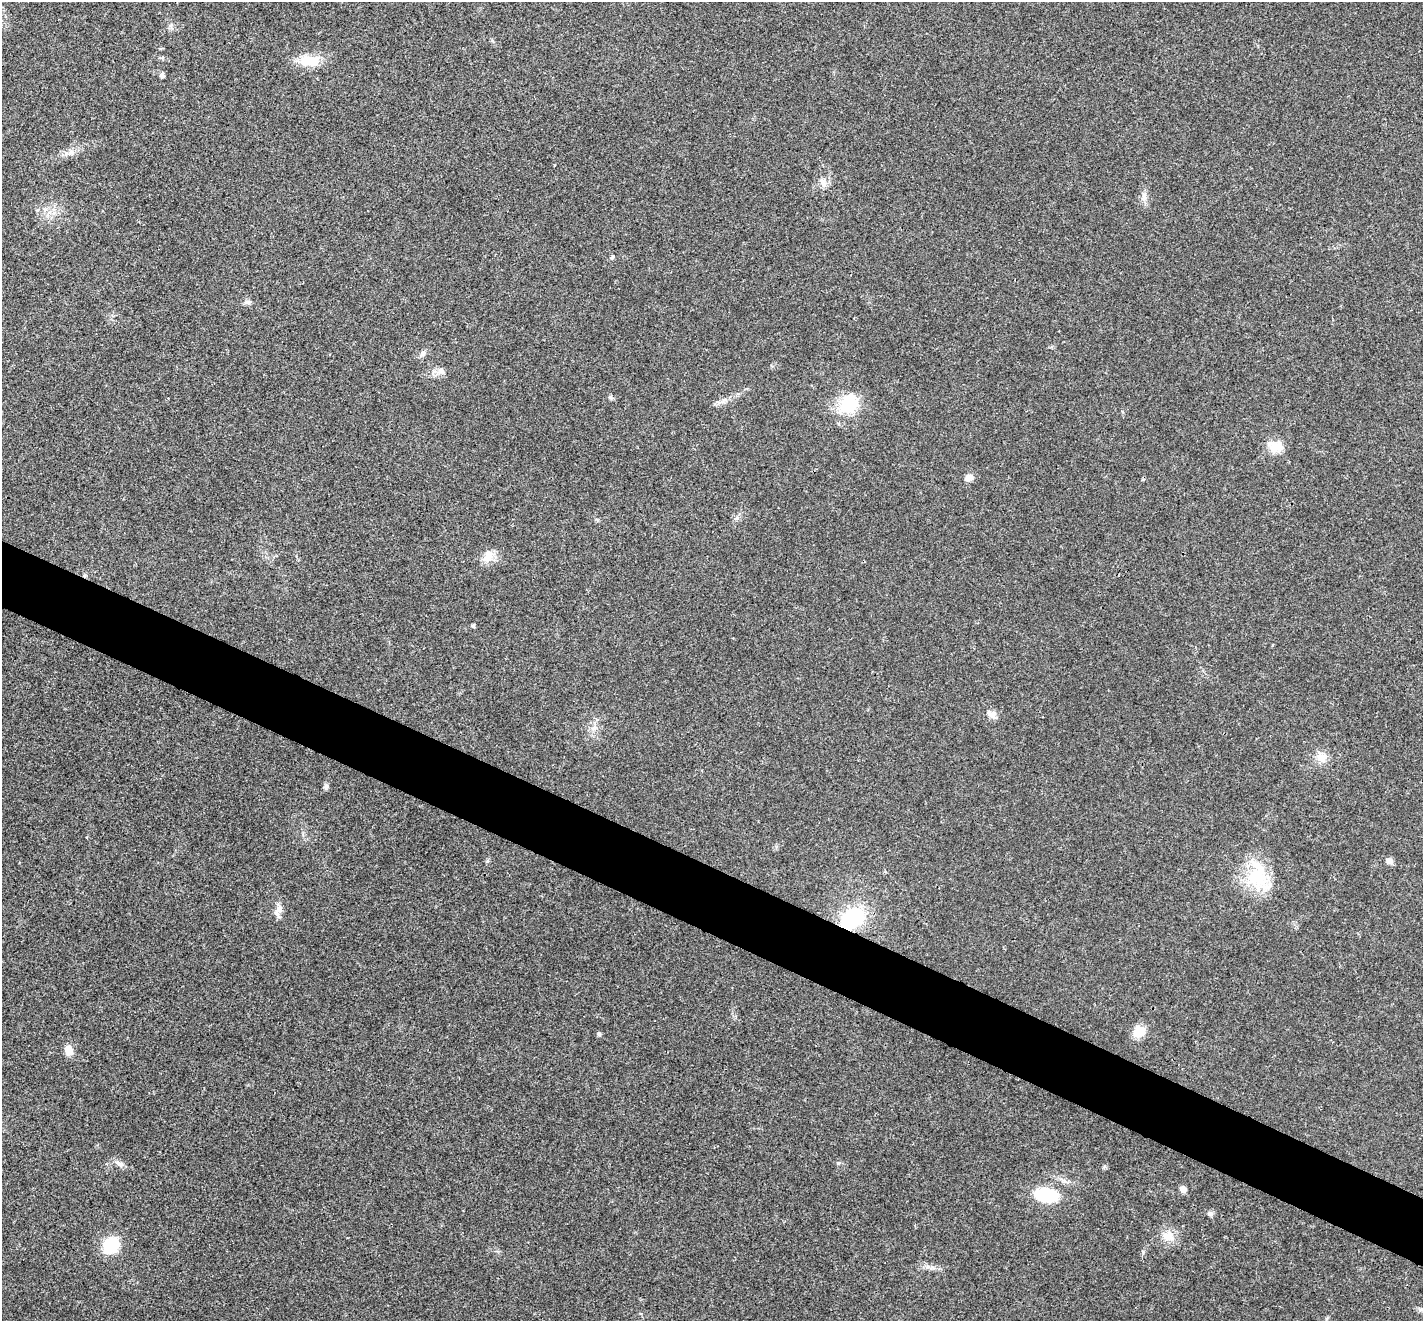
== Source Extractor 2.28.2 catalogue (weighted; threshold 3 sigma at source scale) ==
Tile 6 of 4 x 4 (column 2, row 2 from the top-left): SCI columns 1425-2845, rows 2784-4102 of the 5693 x 5703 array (HDU 1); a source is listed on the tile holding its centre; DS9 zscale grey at full resolution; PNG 1425 x 1323 px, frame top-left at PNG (2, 2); no overlay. Shown black and unused: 5% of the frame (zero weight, under 3 of 4 exposures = <1% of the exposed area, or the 3 px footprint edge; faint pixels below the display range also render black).
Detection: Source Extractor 2.28.2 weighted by HDU 2 'WHT'; one run over the whole footprint, this tile lists its part. Background 0.0217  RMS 0.0043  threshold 0.0195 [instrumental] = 3 sigma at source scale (4.5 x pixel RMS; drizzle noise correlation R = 1.50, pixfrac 1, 0.05/0.05 arcsec/px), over >= 5 px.
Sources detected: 36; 1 inside a brighter listed object's ellipse — not listed separately; the other 35 listed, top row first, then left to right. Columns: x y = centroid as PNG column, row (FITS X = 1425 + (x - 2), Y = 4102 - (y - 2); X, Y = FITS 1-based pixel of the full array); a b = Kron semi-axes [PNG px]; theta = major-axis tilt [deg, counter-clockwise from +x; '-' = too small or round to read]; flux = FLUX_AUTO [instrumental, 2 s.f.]
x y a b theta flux
309 61 27 14 -6 9.8
162 75 6 5 - 1.1
71 152 9 6 18 1.8
823 183 15 7 -71 2.5
1144 197 15 7 -89 2.4
612 257 6 4 43 0.63
248 302 10 7 6 1.4
423 353 10 6 57 1.5
441 371 11 9 5 2.3
610 397 6 6 - 0.82
724 400 10 6 41 1.8
848 404 30 22 54 17
1276 446 21 16 -8 6.4
969 477 11 8 21 2.6
736 518 7 5 29 1.1
488 556 18 12 78 4.8
473 626 4 4 - 0.81
991 714 13 9 -9 2.6
594 728 9 7 39 2.2
1321 758 13 12 - 4.8
326 787 8 6 58 1.2
1389 861 9 7 -22 2
1258 876 41 27 -64 23
279 908 14 8 -79 2.6
852 919 21 15 39 37
1139 1032 15 13 36 5.7
599 1034 6 5 - 0.7
69 1050 12 9 -86 4
119 1164 14 6 -33 2.1
1183 1189 7 7 - 2.2
1046 1195 20 11 -8 26
1210 1214 9 6 -16 1.2
1168 1236 17 14 -9 5.9
111 1245 15 12 49 20
1420 1309 9 4 0 1.1
Overlapping masked pixels (flux is a lower limit): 1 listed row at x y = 852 919
Unlisted compact peaks at least as high as the median listed source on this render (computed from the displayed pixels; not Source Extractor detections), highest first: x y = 838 1163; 1143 1252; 487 861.